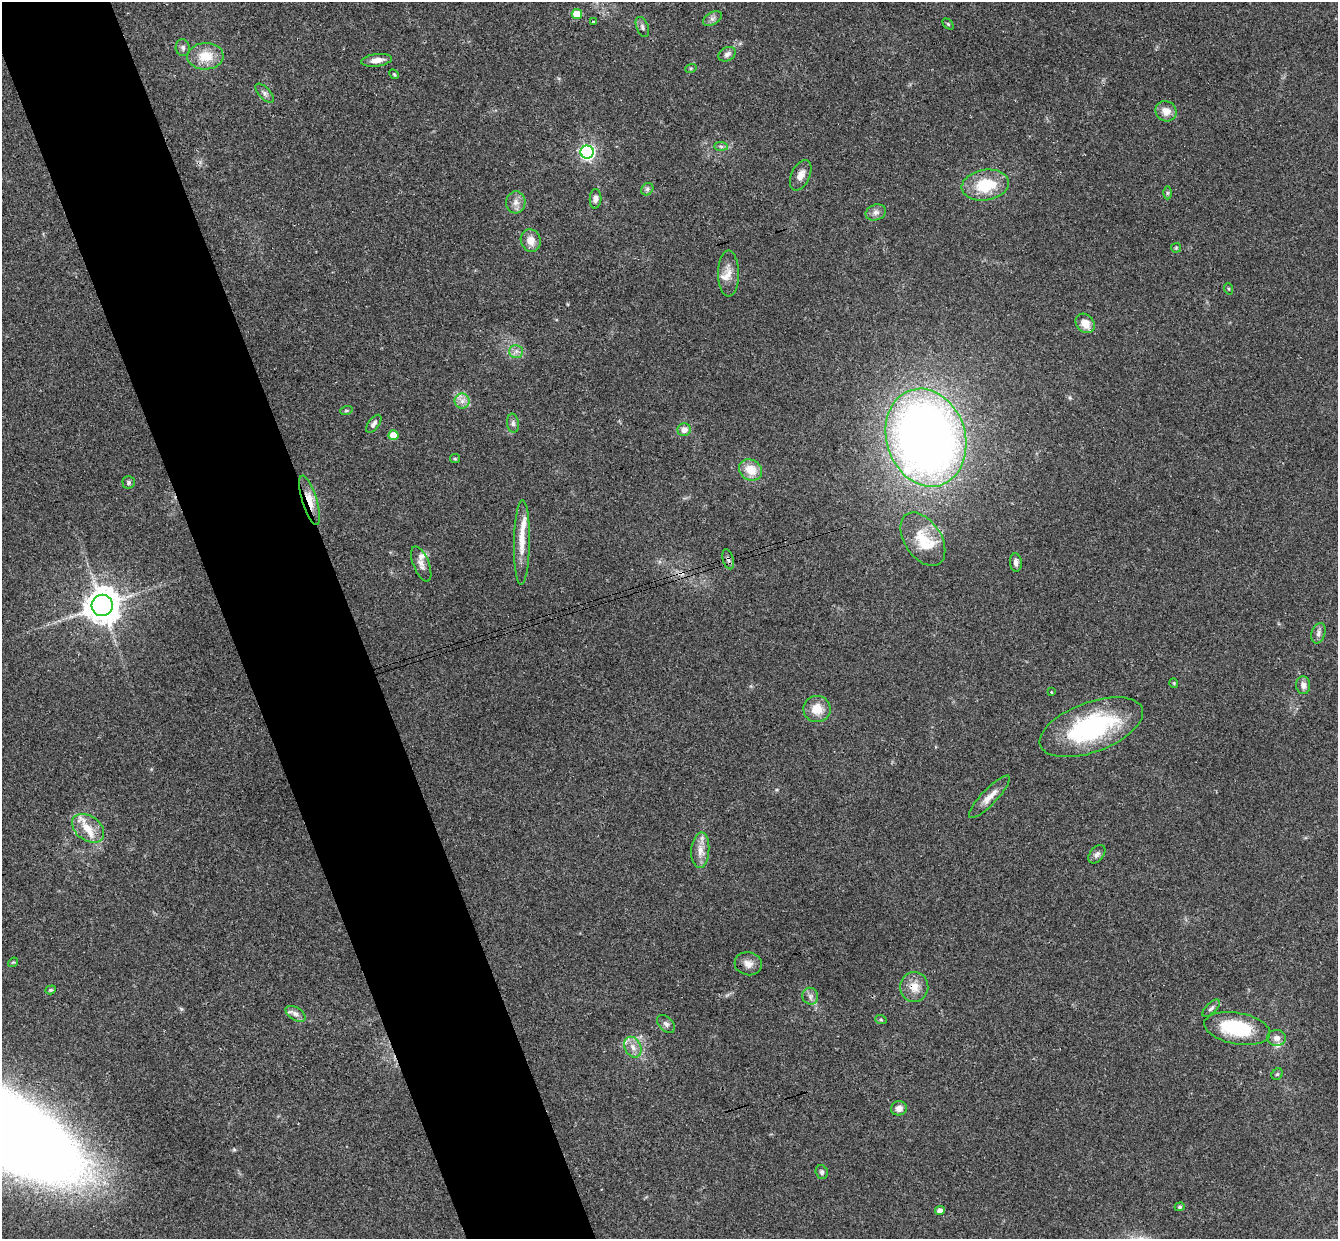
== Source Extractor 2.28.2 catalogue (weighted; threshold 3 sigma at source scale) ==
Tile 11 of 4 x 4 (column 3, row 3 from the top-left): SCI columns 2731-4066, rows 1408-2644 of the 5460 x 5411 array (HDU 1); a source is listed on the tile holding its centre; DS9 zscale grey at full resolution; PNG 1340 x 1241 px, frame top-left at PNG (2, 2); each listed source drawn as its Kron ellipse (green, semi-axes under 4 px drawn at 4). Shown black and unused: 10% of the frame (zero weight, under 3 of 4 exposures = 6% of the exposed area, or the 3 px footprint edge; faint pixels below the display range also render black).
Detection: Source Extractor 2.28.2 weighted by HDU 2 'WHT'; one run over the whole footprint, this tile lists its part. Background 0.063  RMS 0.0051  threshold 0.023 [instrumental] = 3 sigma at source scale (4.5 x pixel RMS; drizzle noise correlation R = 1.50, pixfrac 1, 0.05/0.05 arcsec/px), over >= 5 px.
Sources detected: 81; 1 cosmic-ray / hot-pixel residue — neither listed nor drawn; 8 inside a brighter listed object's ellipse — not listed separately; the other 72 listed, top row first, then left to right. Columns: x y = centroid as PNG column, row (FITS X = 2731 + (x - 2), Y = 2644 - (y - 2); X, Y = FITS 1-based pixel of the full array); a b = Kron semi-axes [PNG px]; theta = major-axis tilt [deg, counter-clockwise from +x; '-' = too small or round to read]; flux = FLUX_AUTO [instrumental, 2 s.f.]
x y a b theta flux
577 14 5 5 - 11
712 18 10 6 30 1.8
593 22 3 3 - 1
948 24 6 4 -45 0.61
642 27 11 6 -67 1.4
183 48 8 7 - 1.6
727 54 9 6 30 2
205 56 18 13 3 11
377 60 15 6 7 3.9
691 68 6 3 18 0.65
394 74 5 4 - 0.57
265 93 12 5 -46 1.8
1166 111 11 10 - 4.9
721 146 7 4 -1 1.1
587 152 6 6 - 150
801 175 16 9 65 3.8
985 185 24 15 9 20
647 189 7 5 47 1.1
1167 193 6 4 -90 0.71
596 199 10 6 86 2.2
516 202 11 9 85 3.4
876 212 10 7 20 2.3
531 240 11 10 - 5.1
1176 248 5 5 - 0.63
728 274 23 10 -90 5.8
1229 289 6 3 -71 0.6
1085 323 11 8 -44 5.5
516 351 7 6 - 1.9
462 401 7 7 - 2.7
346 411 6 4 18 0.68
513 423 9 6 -84 1.7
374 424 10 5 53 1.8
684 430 6 6 - 3
393 435 5 4 - 7.3
926 438 50 39 -72 480
455 459 5 4 - 0.65
751 470 12 10 -33 9
129 482 6 6 - 1
310 500 26 7 -73 7.8
923 539 29 18 -56 14
522 542 42 8 89 10
728 559 10 5 -74 1.6
1016 562 9 6 -84 1.9
421 564 19 8 -68 3.2
102 605 10 10 - 960
1318 633 10 6 71 2
1174 683 5 4 - 0.56
1303 685 9 7 -84 2.6
1051 692 3 3 - 0.72
817 709 14 13 - 8.1
1091 727 54 25 20 68
989 797 28 7 46 5.6
88 828 18 12 -36 8.2
700 850 18 9 86 5.4
1097 854 11 6 51 2
13 962 5 4 - 0.58
748 964 14 11 -14 4
914 987 15 14 - 6.6
51 990 5 4 - 0.76
810 996 8 7 - 2.1
1211 1008 11 5 44 1.4
296 1014 11 6 -32 2.3
881 1020 6 3 -19 0.64
666 1024 11 7 -46 1.8
1237 1029 33 15 -10 34
1276 1038 9 8 - 2.9
633 1047 11 8 -62 3.5
1277 1074 6 5 - 0.82
899 1108 8 7 - 2.9
822 1172 7 6 - 1.3
1180 1207 5 4 - 0.66
940 1211 5 4 - 3.5
Overlapping masked pixels (flux is a lower limit): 3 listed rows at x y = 310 500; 728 559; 914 987